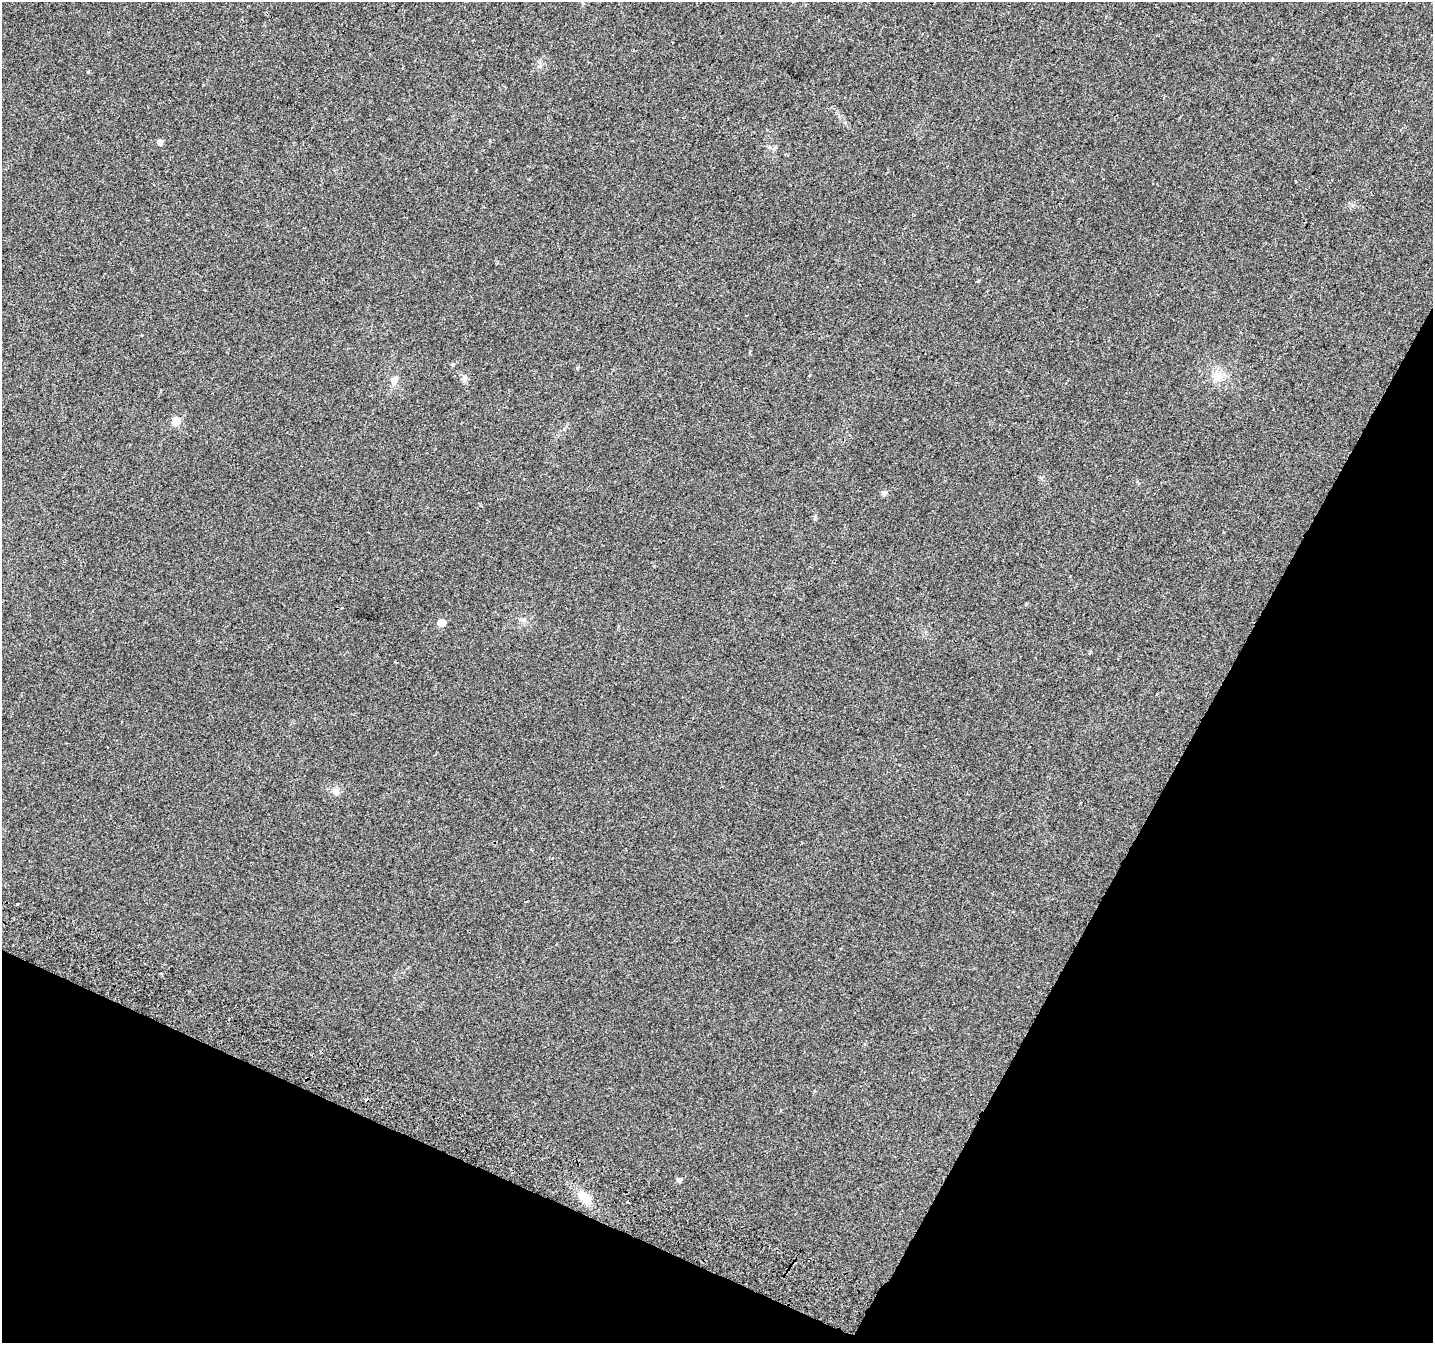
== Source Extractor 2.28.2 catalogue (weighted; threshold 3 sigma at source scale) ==
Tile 15 of 4 x 4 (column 3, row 4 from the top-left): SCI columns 2900-4330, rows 322-1662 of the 5790 x 5939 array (HDU 1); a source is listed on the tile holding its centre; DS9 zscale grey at full resolution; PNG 1435 x 1345 px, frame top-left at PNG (2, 2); no overlay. Shown black and unused: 24% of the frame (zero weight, under 2 of 3 exposures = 3% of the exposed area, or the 3 px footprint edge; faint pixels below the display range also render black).
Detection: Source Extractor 2.28.2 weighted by HDU 2 'WHT'; one run over the whole footprint, this tile lists its part. Background 0.05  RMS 0.0078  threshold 0.0351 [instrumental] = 3 sigma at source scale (4.5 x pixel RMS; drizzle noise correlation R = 1.50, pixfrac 1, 0.0396/0.0396 arcsec/px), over >= 5 px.
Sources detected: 16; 2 cosmic-ray / hot-pixel residue — not listed; the other 14 listed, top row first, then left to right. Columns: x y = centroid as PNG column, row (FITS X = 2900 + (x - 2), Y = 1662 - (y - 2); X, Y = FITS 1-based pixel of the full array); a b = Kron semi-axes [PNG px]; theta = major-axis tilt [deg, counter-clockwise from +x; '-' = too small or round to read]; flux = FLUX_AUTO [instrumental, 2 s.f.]
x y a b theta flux
160 142 5 5 - 4.2
774 148 7 4 46 1.5
452 364 5 4 - 1.1
809 375 3 2 - 1.2
1218 375 17 13 -58 9.7
464 378 8 8 - 2.7
394 380 10 7 80 4.2
176 421 6 5 - 23
884 493 6 5 - 2.8
441 623 5 5 - 10
335 791 12 7 -29 3.6
18 904 3 3 - 3.5
679 1180 5 5 - 2.4
584 1197 19 10 -52 13
Unlisted compact peaks at least as high as the median listed source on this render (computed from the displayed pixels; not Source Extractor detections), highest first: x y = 577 368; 88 72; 815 517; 539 66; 1041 478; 1026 604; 978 281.